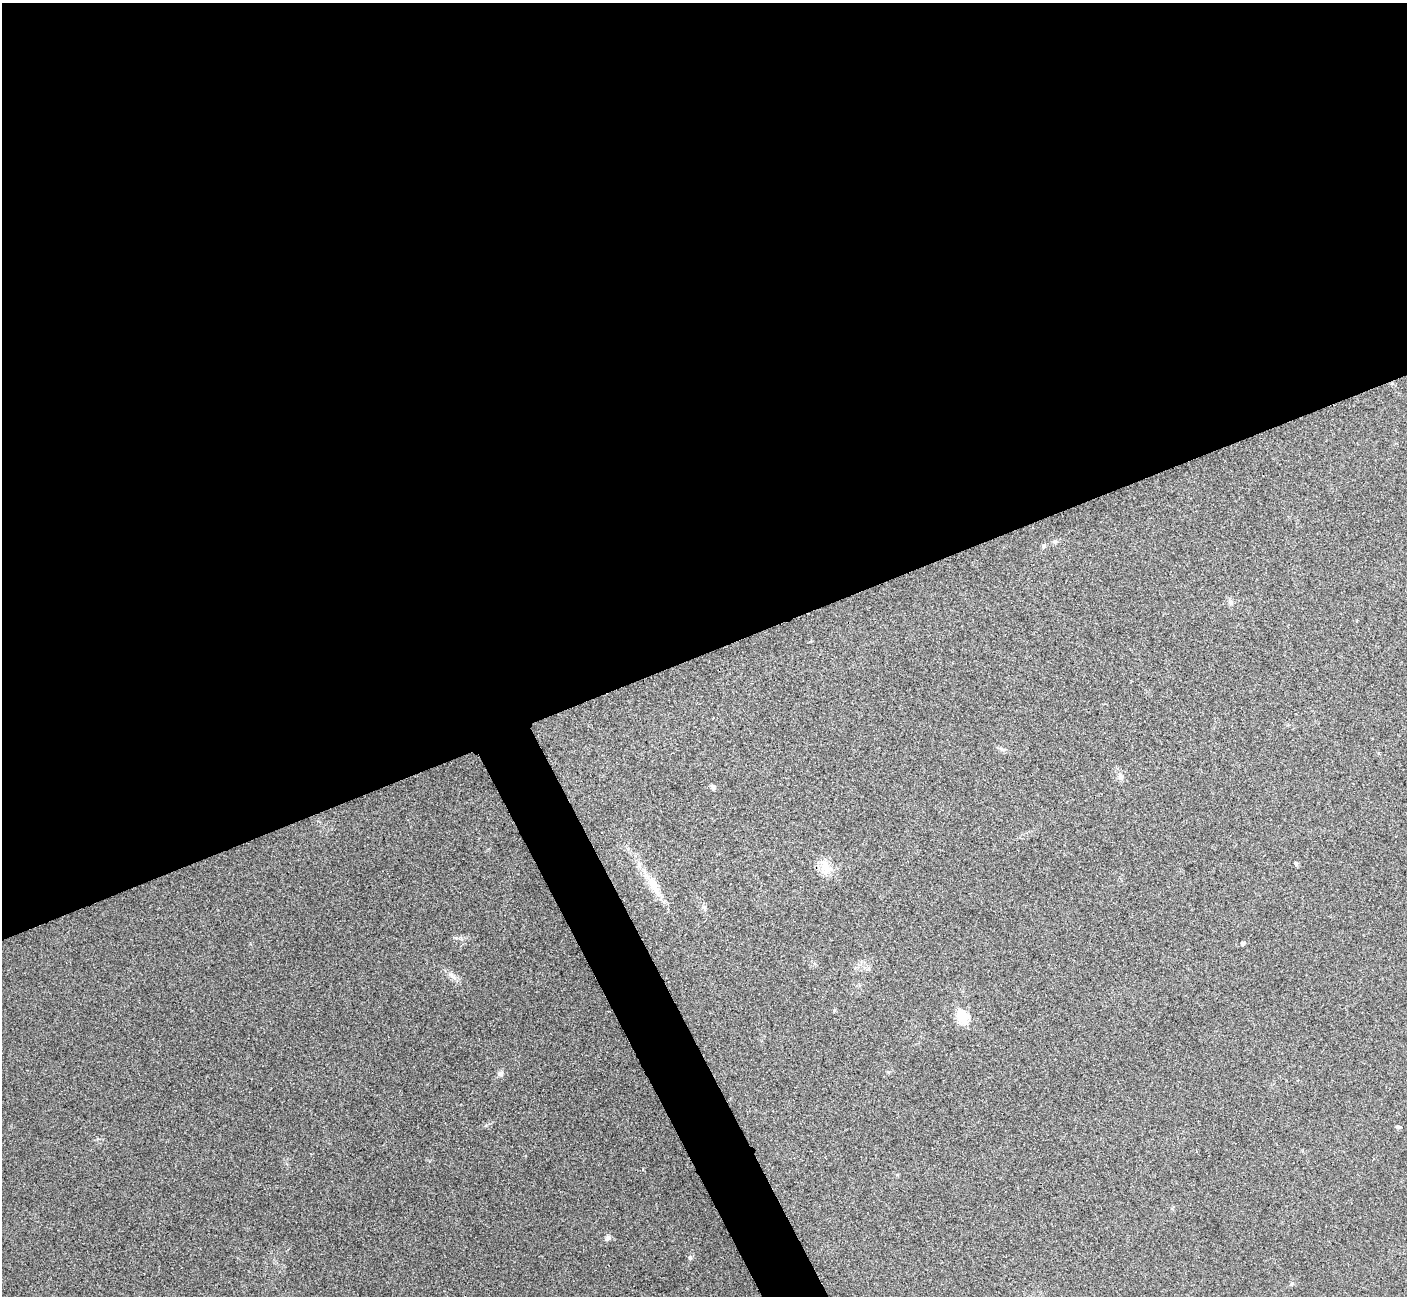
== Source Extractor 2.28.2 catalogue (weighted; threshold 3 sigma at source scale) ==
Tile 2 of 4 x 4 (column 2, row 1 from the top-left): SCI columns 1411-2815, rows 4039-5332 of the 5634 x 5622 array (HDU 1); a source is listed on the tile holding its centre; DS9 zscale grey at full resolution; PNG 1409 x 1298 px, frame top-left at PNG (2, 3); no overlay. Shown black and unused: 53% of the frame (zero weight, under 3 of 4 exposures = <1% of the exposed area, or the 3 px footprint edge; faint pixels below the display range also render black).
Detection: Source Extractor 2.28.2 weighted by HDU 2 'WHT'; one run over the whole footprint, this tile lists its part. Background 0.0537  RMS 0.0067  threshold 0.0302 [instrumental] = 3 sigma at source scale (4.5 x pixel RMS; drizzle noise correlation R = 1.50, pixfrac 1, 0.05/0.05 arcsec/px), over >= 5 px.
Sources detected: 19; all 19 listed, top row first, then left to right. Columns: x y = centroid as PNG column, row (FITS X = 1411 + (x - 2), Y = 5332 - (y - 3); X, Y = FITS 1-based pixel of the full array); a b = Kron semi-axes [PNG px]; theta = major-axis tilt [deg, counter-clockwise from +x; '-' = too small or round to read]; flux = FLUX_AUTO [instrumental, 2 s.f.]
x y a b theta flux
1055 541 6 6 - 1.5
1044 545 6 5 - 1.3
1230 602 8 6 -15 1.8
1002 749 10 5 -25 1.8
1120 776 9 7 -65 2.8
713 787 8 5 -61 1.4
1296 863 5 4 - 1.4
825 867 22 13 -74 9.6
654 886 35 10 -60 13
705 908 9 4 -81 1.5
1243 943 4 4 - 1.6
453 976 14 6 -47 3.4
834 1010 5 4 - 0.87
962 1017 7 6 - 52
500 1073 7 6 - 2.3
1398 1127 6 4 1 0.92
608 1238 8 6 48 2.1
690 1258 7 5 -87 1.2
1291 1284 6 4 70 0.86
Unlisted compact peaks at least as high as the median listed source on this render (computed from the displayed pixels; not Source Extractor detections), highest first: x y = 456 938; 486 1125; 888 1072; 643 1169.